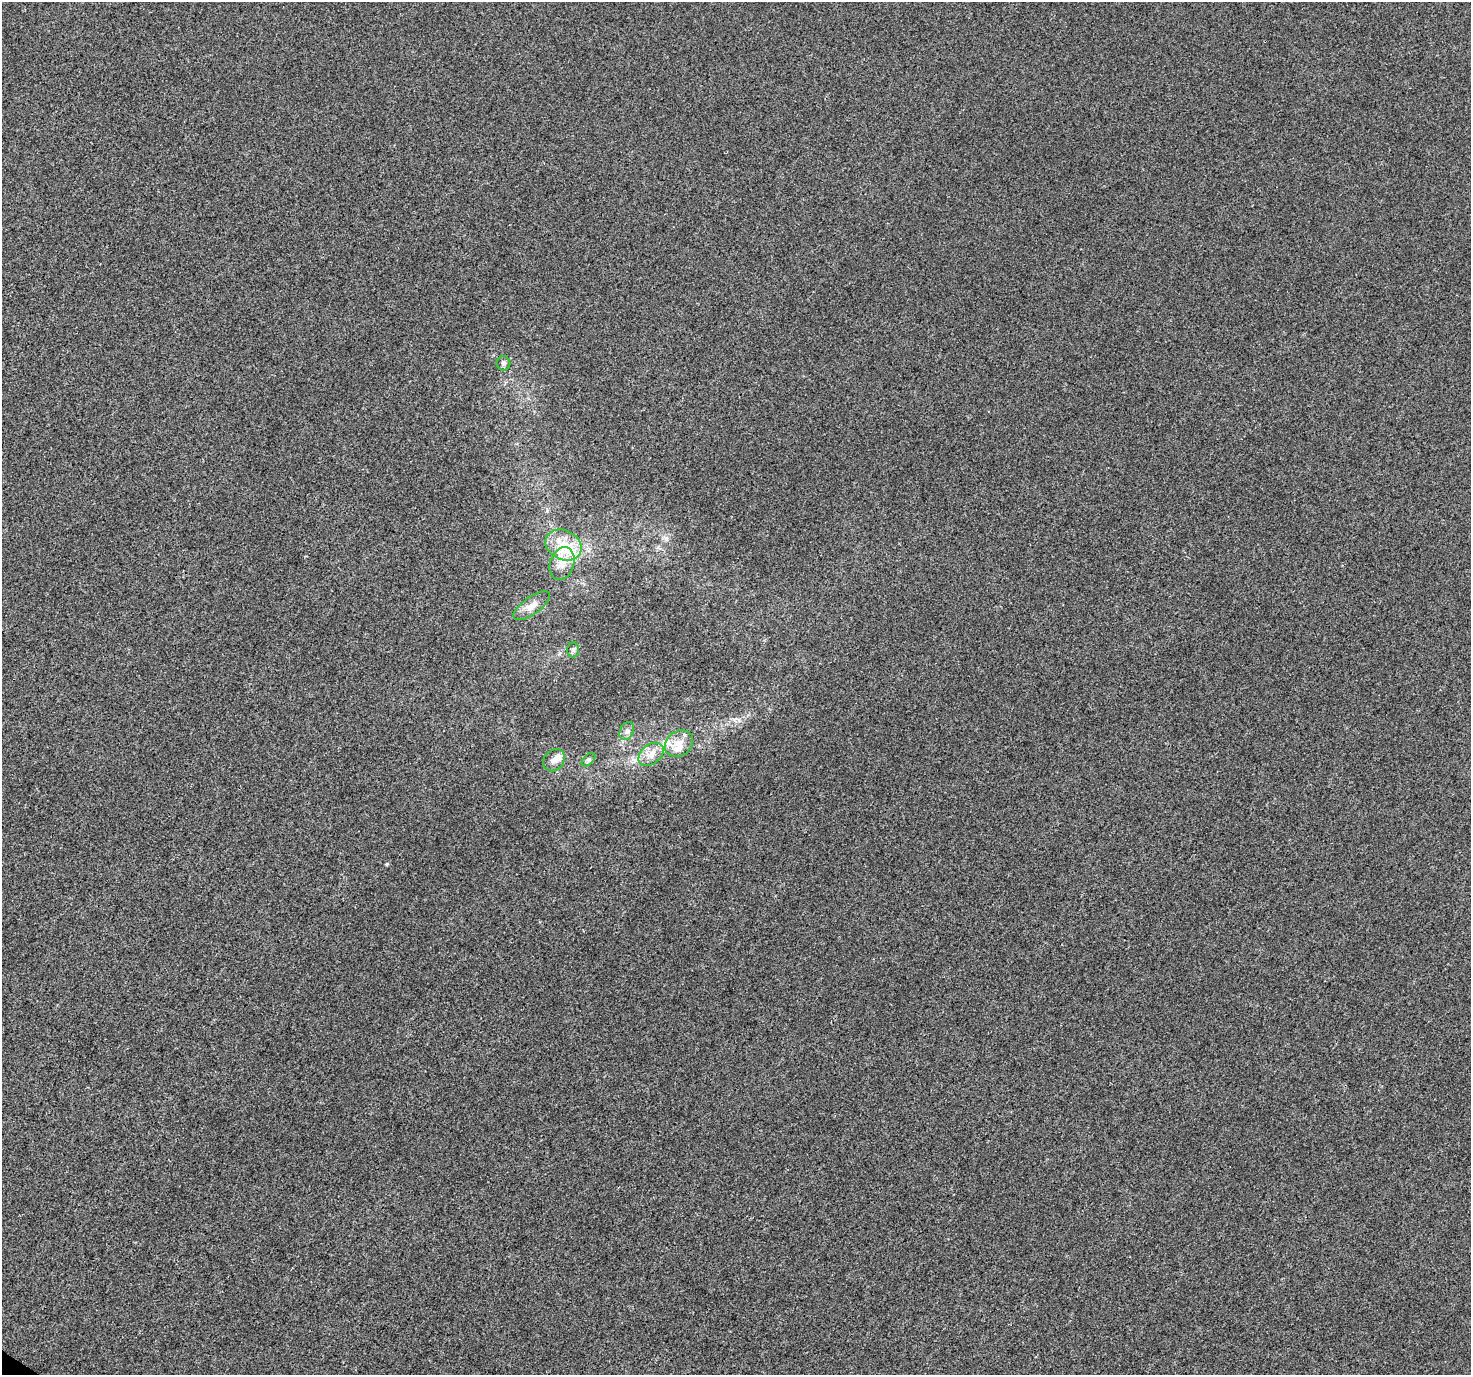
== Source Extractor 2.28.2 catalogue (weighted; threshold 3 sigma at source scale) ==
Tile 7 of 4 x 4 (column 3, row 2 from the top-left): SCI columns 2981-4449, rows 3046-4418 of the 5955 x 6026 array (HDU 1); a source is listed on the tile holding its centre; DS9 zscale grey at full resolution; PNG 1473 x 1377 px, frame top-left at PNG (2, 2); each listed source drawn as its Kron ellipse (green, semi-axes under 4 px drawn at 4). Shown black and unused: <1% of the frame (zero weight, under 3 of 4 exposures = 5% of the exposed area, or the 3 px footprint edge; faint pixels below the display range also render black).
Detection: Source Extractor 2.28.2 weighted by HDU 2 'WHT'; one run over the whole footprint, this tile lists its part. Background -4.45e-05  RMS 0.0037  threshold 0.0165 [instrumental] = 3 sigma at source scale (4.5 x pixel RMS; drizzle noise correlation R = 1.50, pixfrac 1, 0.0396/0.0396 arcsec/px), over >= 5 px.
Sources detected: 12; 2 inside a brighter listed object's ellipse — not listed separately; the other 10 listed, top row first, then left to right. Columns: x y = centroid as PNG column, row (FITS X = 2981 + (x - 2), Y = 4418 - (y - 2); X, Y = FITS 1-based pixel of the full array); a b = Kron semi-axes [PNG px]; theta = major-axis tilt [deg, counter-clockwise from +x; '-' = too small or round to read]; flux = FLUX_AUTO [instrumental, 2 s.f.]
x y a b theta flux
503 363 7 7 - 1
563 545 19 14 -27 8.7
562 564 17 12 71 5.2
532 606 21 8 35 3.5
573 650 7 6 - 0.87
627 731 9 6 62 1.4
679 743 15 12 36 4.6
651 754 14 9 40 3.6
589 759 8 5 45 0.82
554 760 12 9 47 2.4
Unlisted compact peaks at least as high as the median listed source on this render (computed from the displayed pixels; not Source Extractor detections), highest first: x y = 387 864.